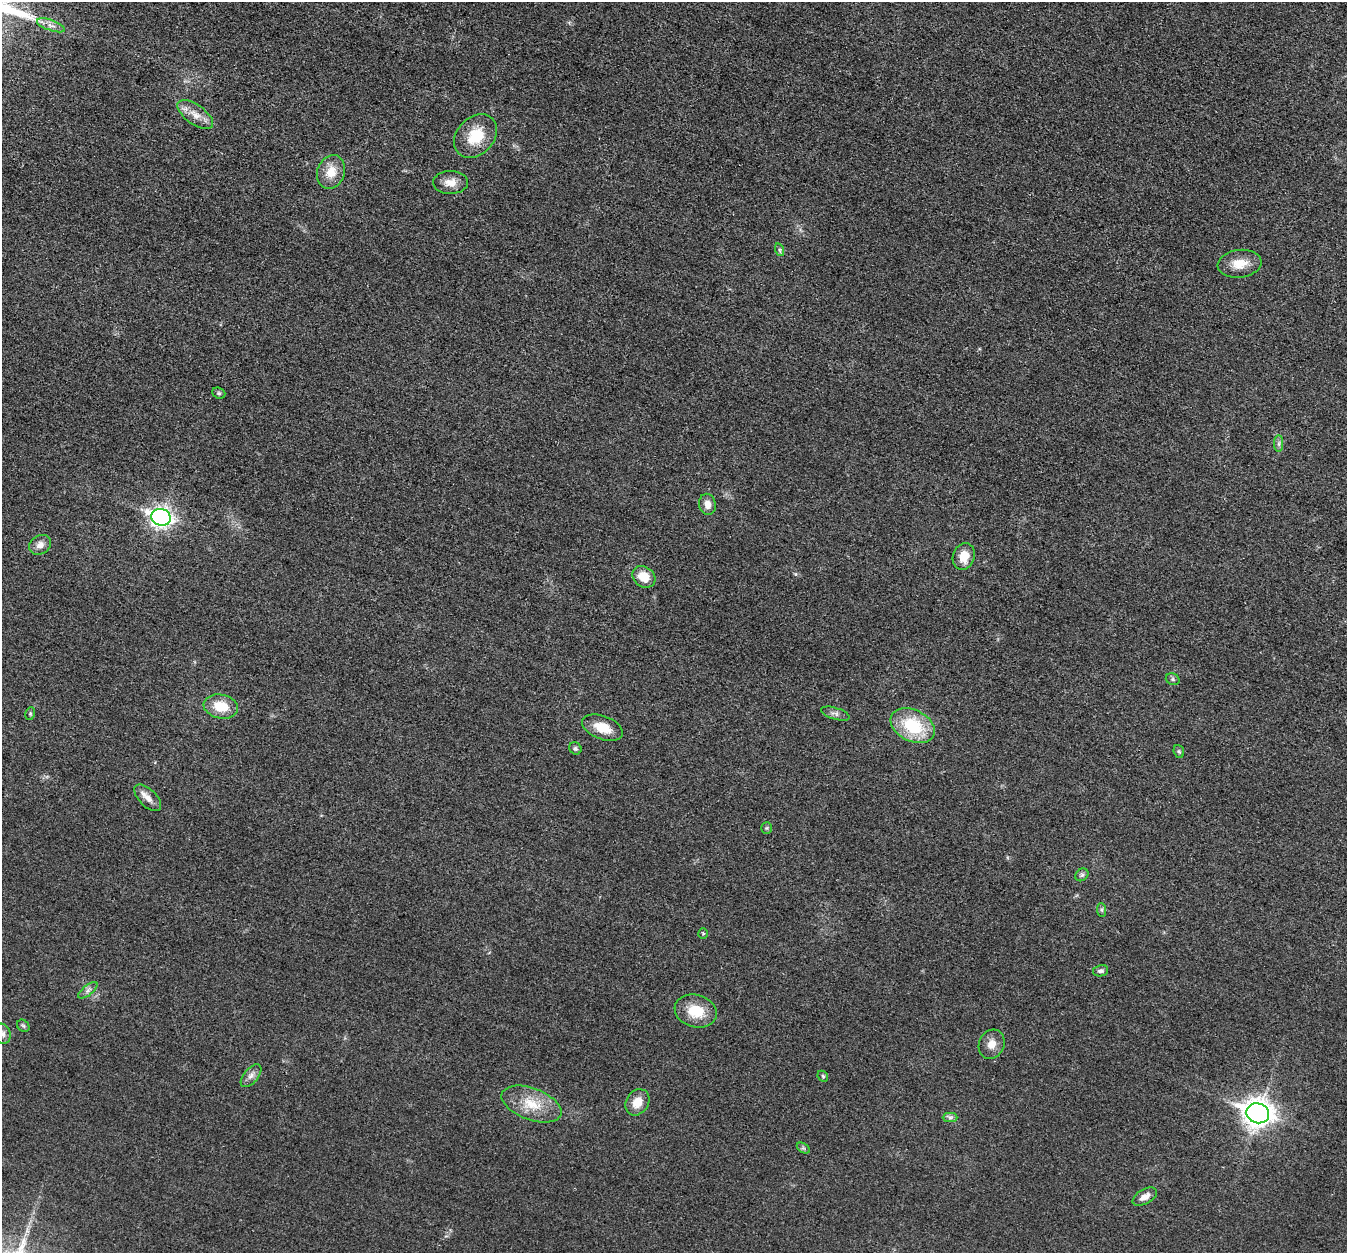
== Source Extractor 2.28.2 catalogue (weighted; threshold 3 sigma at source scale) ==
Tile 10 of 4 x 4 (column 2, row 3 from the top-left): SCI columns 1349-2693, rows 1388-2638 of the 5390 x 5407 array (HDU 1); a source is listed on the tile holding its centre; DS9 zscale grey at full resolution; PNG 1349 x 1255 px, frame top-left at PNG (2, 2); each listed source drawn as its Kron ellipse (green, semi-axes under 4 px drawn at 4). Shown black and unused: <1% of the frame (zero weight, under 3 of 4 exposures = <1% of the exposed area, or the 3 px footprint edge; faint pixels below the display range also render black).
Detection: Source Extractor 2.28.2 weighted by HDU 2 'WHT'; one run over the whole footprint, this tile lists its part. Background 0.0314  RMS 0.0049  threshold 0.0219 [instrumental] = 3 sigma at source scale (4.5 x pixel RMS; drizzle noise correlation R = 1.50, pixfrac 1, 0.05/0.05 arcsec/px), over >= 5 px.
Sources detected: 41; all 41 listed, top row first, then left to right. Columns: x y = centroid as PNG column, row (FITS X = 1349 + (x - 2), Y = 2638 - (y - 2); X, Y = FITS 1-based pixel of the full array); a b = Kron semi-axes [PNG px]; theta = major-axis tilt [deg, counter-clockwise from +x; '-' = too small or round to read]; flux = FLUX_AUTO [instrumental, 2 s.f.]
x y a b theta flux
51 25 15 5 -19 2.5
195 115 21 9 -36 5.7
475 136 24 18 46 14
331 172 17 13 69 7.8
451 182 17 11 2 5.1
780 250 6 4 -71 0.74
1239 264 22 14 8 7.9
219 393 7 5 -21 0.81
1279 444 8 4 90 1.2
707 504 10 8 -78 3.7
161 517 10 8 -17 230
40 545 11 9 32 3.2
964 556 13 11 72 7.4
644 577 12 10 -38 8.7
1173 679 7 5 -22 1
221 707 17 12 -10 11
30 714 6 4 79 0.75
835 714 15 6 -17 1.9
913 726 23 15 -26 25
602 728 21 11 -20 8.9
575 748 6 6 - 1
1179 751 7 5 -69 0.79
148 798 17 8 -44 4
767 828 5 5 - 0.74
1082 875 7 5 43 1.1
1101 910 7 4 -89 0.88
703 934 5 5 - 0.65
1101 971 8 5 12 1.4
88 990 11 5 39 1.8
696 1011 21 16 -16 13
23 1026 7 5 -45 0.94
3 1034 10 7 -72 2
992 1044 15 12 63 4.7
251 1076 14 7 50 2.5
823 1076 6 4 -46 0.64
637 1102 14 11 56 6.8
531 1104 31 16 -20 14
1258 1113 11 10 - 520
950 1117 7 4 0 1.2
803 1148 7 4 -32 0.89
1145 1197 13 7 30 3.5
Isophote crosses this tile's border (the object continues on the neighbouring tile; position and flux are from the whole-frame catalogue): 1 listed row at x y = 3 1034